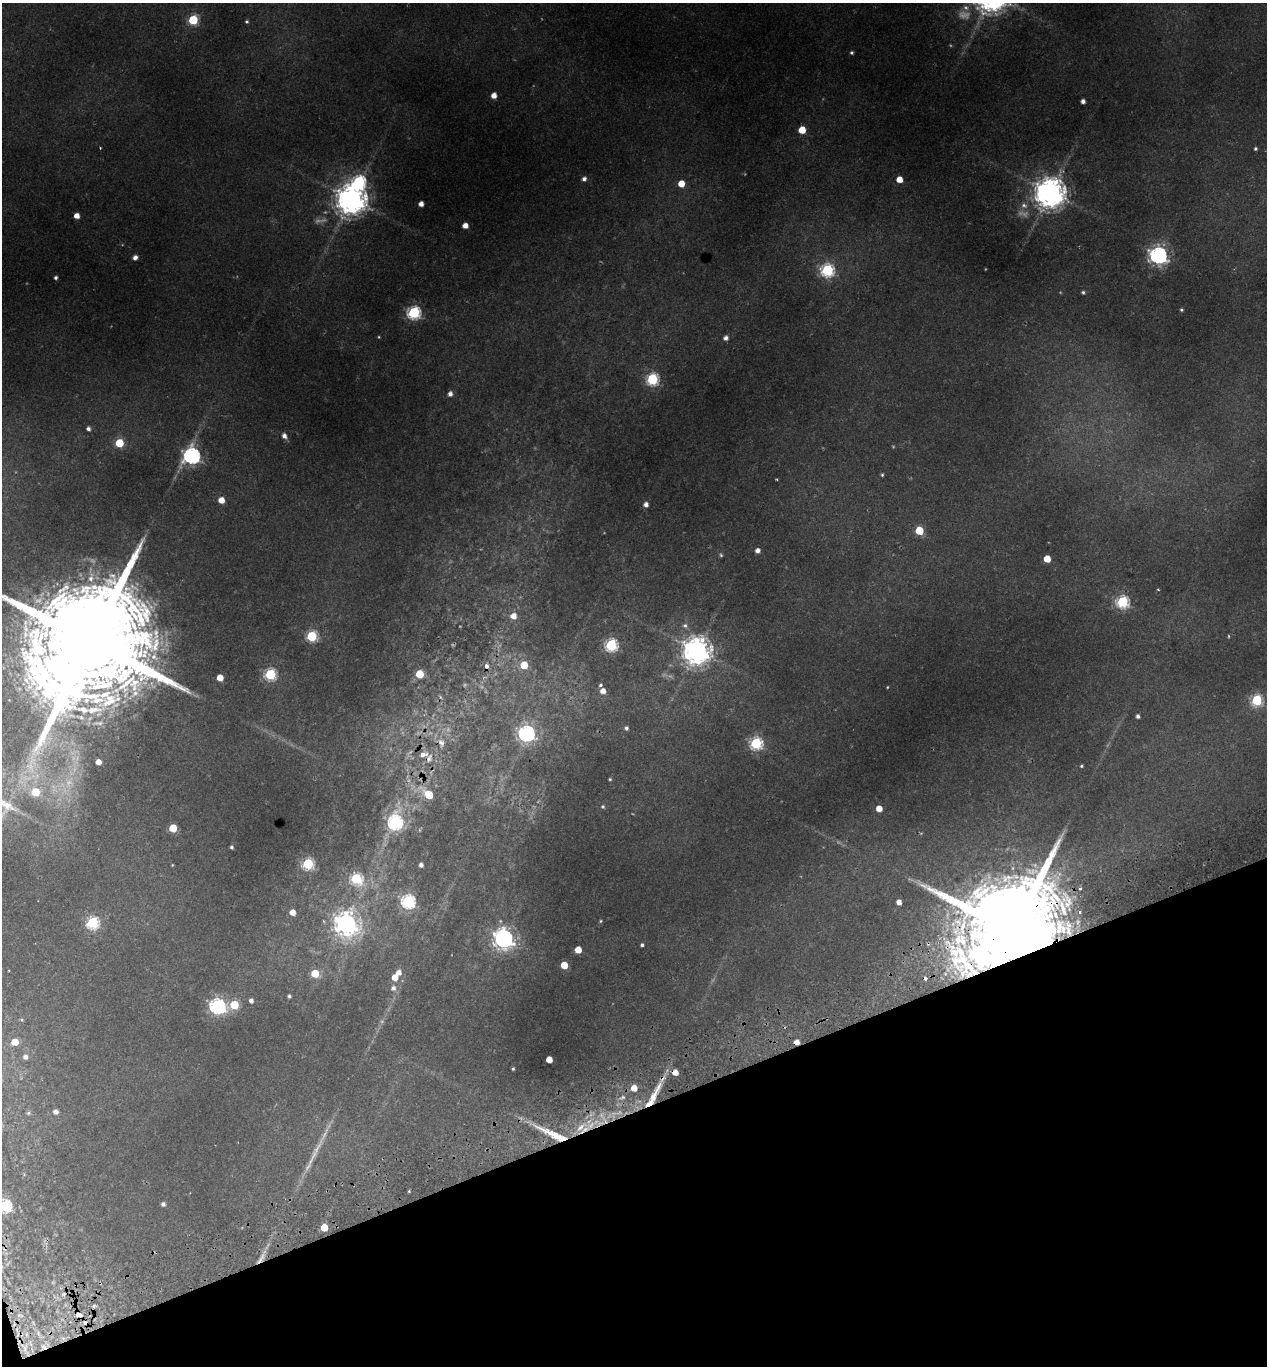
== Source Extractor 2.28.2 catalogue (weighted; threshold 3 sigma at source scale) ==
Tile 14 of 4 x 4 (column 2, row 4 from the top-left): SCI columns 1394-2658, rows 61-1424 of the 5369 x 5573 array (HDU 1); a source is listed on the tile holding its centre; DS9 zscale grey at full resolution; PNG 1269 x 1368 px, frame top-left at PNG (2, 3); no overlay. Shown black and unused: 19% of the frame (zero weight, under 2 of 3 exposures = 4% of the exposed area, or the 3 px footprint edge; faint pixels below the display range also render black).
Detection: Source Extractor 2.28.2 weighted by HDU 2 'WHT'; one run over the whole footprint, this tile lists its part. Background 0.0406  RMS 0.0035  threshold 0.0158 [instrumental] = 3 sigma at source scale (4.5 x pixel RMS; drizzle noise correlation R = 1.50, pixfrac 1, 0.0396/0.0396 arcsec/px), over >= 5 px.
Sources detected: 156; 21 too faint to see at this stretch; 1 inside a brighter object's white glare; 6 cosmic-ray / hot-pixel residue — not listed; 4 inside a brighter listed object's ellipse — not listed separately; the other 124 listed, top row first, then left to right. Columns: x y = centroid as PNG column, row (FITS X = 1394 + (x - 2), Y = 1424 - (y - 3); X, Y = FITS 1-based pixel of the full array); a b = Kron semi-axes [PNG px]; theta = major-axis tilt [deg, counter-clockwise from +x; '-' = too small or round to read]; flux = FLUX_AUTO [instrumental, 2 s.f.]
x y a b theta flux
193 20 6 5 - 26
247 22 4 4 - 0.63
851 53 4 4 - 0.63
494 95 5 5 - 3.2
1083 101 4 4 - 1.5
802 130 5 5 - 8.8
100 148 3 2 - 0.29
1255 149 4 4 - 0.64
584 179 5 5 - 1.4
899 179 5 5 - 5.7
358 182 8 7 - 69
681 184 5 5 - 6.1
1050 193 10 9 - 680
351 199 9 9 - 670
421 204 4 4 - 2.5
1024 205 10 7 -23 1.9
77 216 5 4 - 3.3
465 226 5 5 - 3.2
1158 255 7 7 - 160
135 257 5 4 - 1.8
827 270 6 6 - 62
56 277 4 4 - 0.85
1083 292 5 4 - 0.7
1181 310 4 4 - 0.51
414 313 6 6 - 61
379 337 4 3 - 0.34
726 338 5 5 - 1.6
652 379 6 6 - 45
450 394 5 5 - 1.9
88 429 4 4 - 1.2
284 436 7 5 -55 2
119 443 5 5 - 17
192 456 8 7 - 120
882 475 4 3 - 0.51
777 479 3 2 - 0.37
221 500 5 5 - 4.5
646 504 5 5 - 2
919 531 5 5 - 14
757 550 4 4 - 2
721 555 6 4 -73 0.52
1047 559 5 5 - 7.9
91 576 28 10 89 7.4
1158 590 3 3 - 0.6
1122 602 6 6 - 54
513 616 7 7 - 3.8
685 625 7 6 - 1.2
312 636 6 6 - 35
1229 636 4 3 - 0.34
91 642 59 27 -74 22000
611 645 6 6 - 53
697 651 9 9 - 500
524 665 5 5 - 12
270 674 6 6 - 41
420 674 5 5 - 11
220 678 5 5 - 5.9
600 685 4 3 - 1.2
887 687 3 2 - 0.27
603 691 6 5 - 3
1257 700 6 6 - 38
1138 716 4 4 - 1.1
626 728 5 5 - 1.1
526 733 7 7 - 120
441 743 14 10 -70 3.2
756 743 6 6 - 51
429 758 14 9 71 3.3
98 762 5 4 - 3.2
1081 766 4 3 - 0.48
610 779 3 3 - 0.48
35 792 6 6 - 13
428 795 10 5 -38 15
603 807 6 5 - 0.69
879 808 5 5 - 4.1
395 822 9 7 80 70
173 828 5 5 - 13
419 830 6 4 90 0.44
232 847 4 3 - 0.66
308 864 6 6 - 38
172 865 4 3 - 0.26
421 865 4 4 - 1.6
356 879 7 6 - 38
1080 889 5 4 - 1.3
408 901 6 6 - 73
899 902 5 4 - 2.5
292 912 5 5 - 4
1080 912 3 3 - 1.8
600 921 4 4 - 0.42
92 923 6 6 - 49
346 923 9 9 - 310
1012 931 39 20 -75 14000
504 938 8 7 - 220
642 945 4 3 - 0.74
578 950 5 5 - 6.4
959 952 31 19 -25 16
564 965 5 5 - 8.5
9 970 3 2 - 0.31
315 973 5 5 - 12
398 973 6 5 - 2.7
395 977 5 5 - 5.1
393 988 7 6 - 1.8
289 996 4 4 - 0.8
251 1001 5 4 - 1.6
234 1005 5 5 - 17
217 1006 9 7 -34 95
22 1020 6 4 -8 0.46
15 1042 5 5 - 6.5
25 1057 5 5 - 1.7
549 1059 5 5 - 5.5
513 1069 3 3 - 0.54
675 1072 5 5 - 4.3
634 1088 6 6 - 4.3
622 1097 9 5 17 1.4
653 1097 45 8 60 11
55 1112 5 5 - 1.7
28 1113 6 5 - 0.7
580 1127 23 10 40 9.3
552 1134 55 9 -25 16
409 1191 3 3 - 0.36
163 1204 4 4 - 1.3
4 1206 6 6 - 54
324 1227 5 5 - 9.3
261 1258 20 6 57 3.1
94 1306 5 4 - 0.55
79 1315 9 5 -8 1.4
44 1347 6 5 - 0.71
Overlapping masked pixels (flux is a lower limit): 8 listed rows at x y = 91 642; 1012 931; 959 952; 675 1072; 653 1097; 552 1134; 261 1258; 44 1347
Isophote crosses this tile's border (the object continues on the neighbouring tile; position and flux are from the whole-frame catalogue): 2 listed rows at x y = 91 642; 4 1206